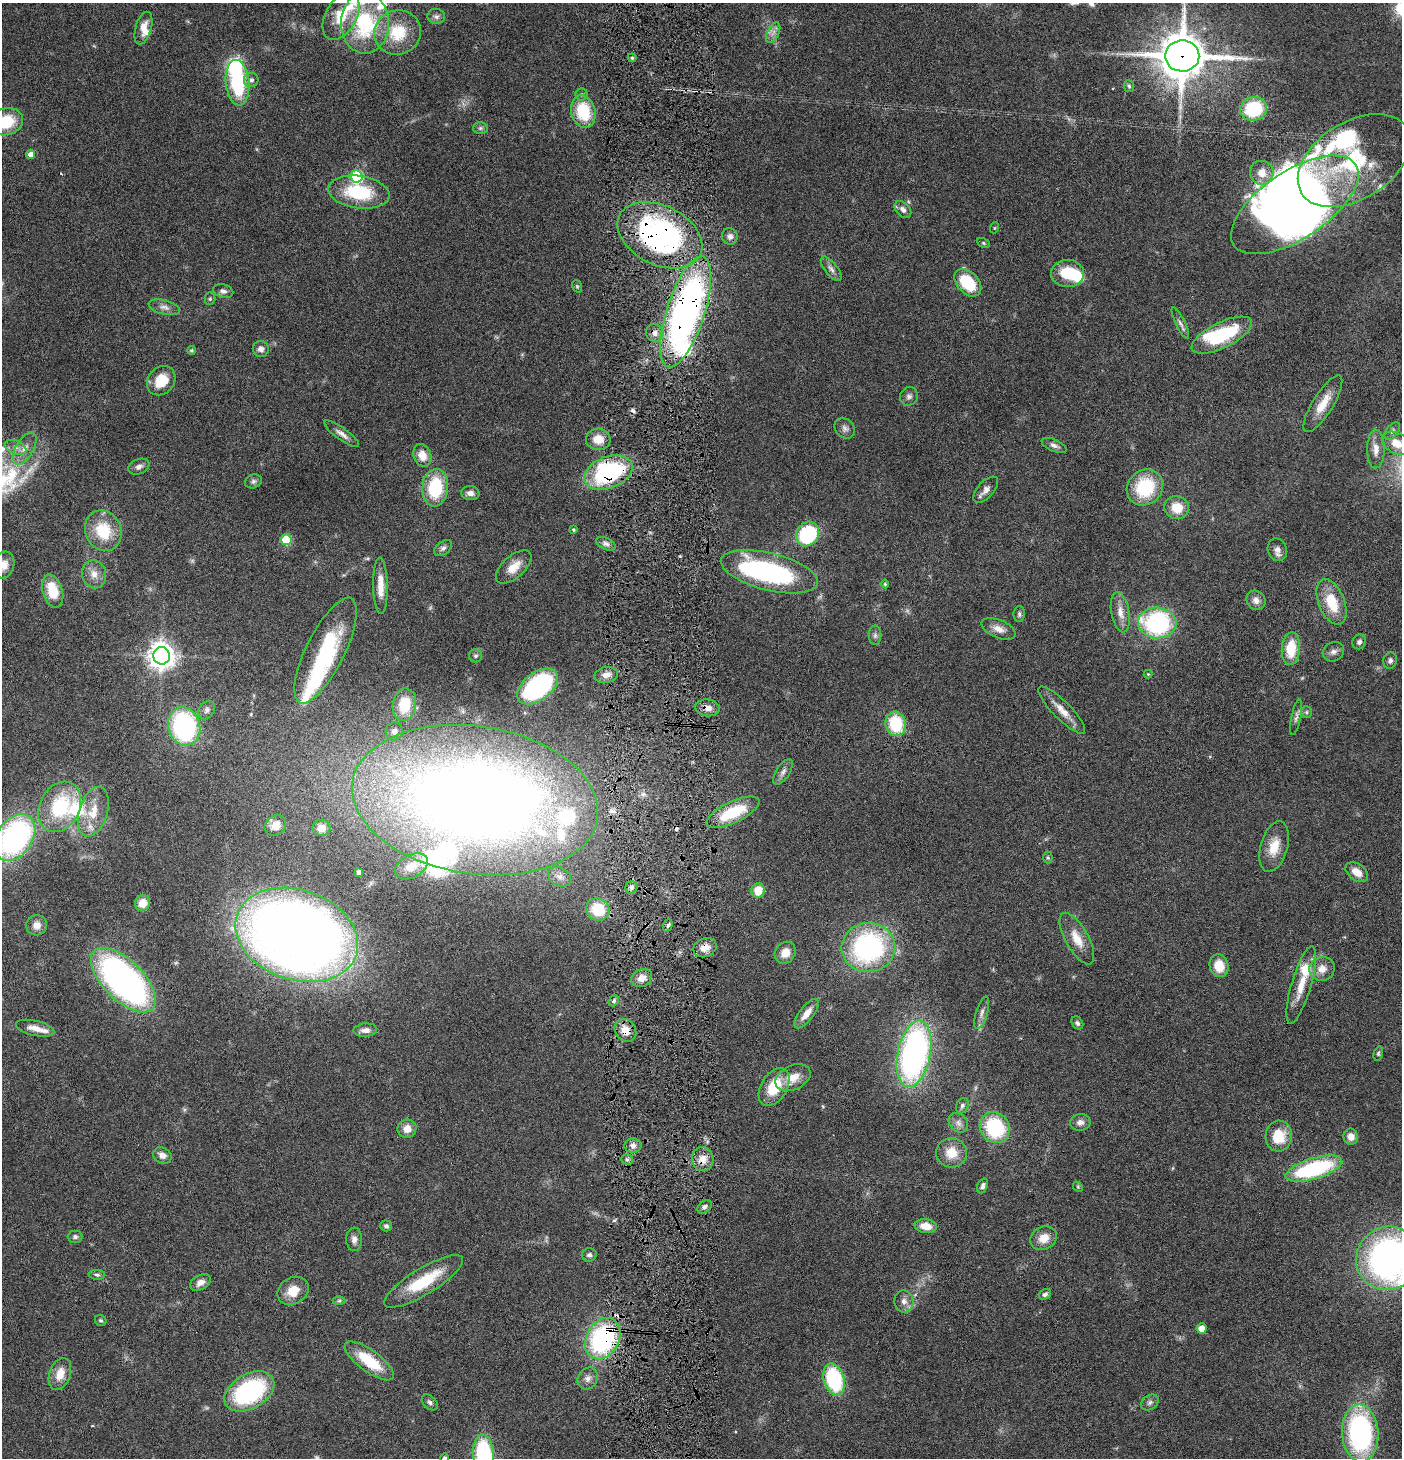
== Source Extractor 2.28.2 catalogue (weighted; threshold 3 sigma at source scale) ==
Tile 5 of 3 x 3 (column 2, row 2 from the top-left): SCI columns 1547-2946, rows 1458-2913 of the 4445 x 4372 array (HDU 1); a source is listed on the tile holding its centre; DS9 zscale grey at full resolution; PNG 1404 x 1460 px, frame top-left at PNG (2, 3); each listed source drawn as its Kron ellipse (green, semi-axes under 4 px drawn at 4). Shown black and unused: <1% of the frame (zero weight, under 4 of 8 exposures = <1% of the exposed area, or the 3 px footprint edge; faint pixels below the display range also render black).
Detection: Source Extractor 2.28.2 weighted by HDU 2 'WHT'; one run over the whole footprint, this tile lists its part. Background 0.0791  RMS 0.0044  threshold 0.0179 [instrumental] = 3 sigma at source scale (4.09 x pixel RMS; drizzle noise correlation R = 1.36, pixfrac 0.8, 0.05/0.05 arcsec/px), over >= 5 px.
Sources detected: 218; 4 too faint to see at this stretch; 9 inside a brighter object's white glare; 4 cosmic-ray / hot-pixel residue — neither listed nor drawn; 16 inside a brighter listed object's ellipse — not listed separately; the other 185 listed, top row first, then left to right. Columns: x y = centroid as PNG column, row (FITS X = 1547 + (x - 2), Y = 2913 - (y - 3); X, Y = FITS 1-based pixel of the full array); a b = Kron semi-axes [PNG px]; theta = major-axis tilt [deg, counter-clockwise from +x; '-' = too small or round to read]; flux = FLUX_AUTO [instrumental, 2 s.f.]
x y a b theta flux
341 16 26 15 61 14
436 16 9 7 -6 1.4
365 23 30 24 90 37
143 28 17 8 74 4.5
398 32 23 22 - 16
773 33 11 5 63 2.1
1182 56 17 15 -1 1500
632 58 4 4 - 0.62
251 80 7 7 - 1.7
238 83 23 12 -84 34
1129 86 6 5 - 0.7
582 94 6 6 - 0.79
1254 109 13 11 15 24
583 112 16 12 -75 18
6 122 18 13 15 15
480 128 7 6 - 0.98
31 154 4 4 - 2.8
1354 160 62 38 32 48
1262 173 12 11 - 5.1
357 176 6 6 - 36
359 192 31 16 -8 25
1295 205 73 34 34 300
903 209 10 6 -46 1.9
994 228 5 3 - 0.37
660 235 45 29 -26 110
730 236 8 7 - 1.9
983 243 6 4 -27 0.57
831 269 15 6 -52 2.1
1067 273 16 13 -2 14
968 283 16 10 -46 20
577 286 6 5 - 0.54
223 291 10 6 -15 1.6
210 299 6 5 - 0.7
164 307 16 7 -14 2.5
686 312 58 19 72 190
1180 323 17 4 -64 1.6
655 333 9 8 - 2.7
1222 335 33 13 26 29
261 349 8 8 - 1.8
191 350 4 4 - 0.8
161 381 16 13 49 9.3
909 396 9 9 - 1.7
1323 404 33 10 58 7.9
845 428 11 9 -43 1.9
1392 431 10 6 53 1.3
342 434 21 6 -36 2.5
598 439 12 10 -6 5.9
1397 443 16 10 -26 7.5
1054 445 13 6 -24 1.7
16 447 11 6 -23 2.3
25 448 18 8 59 4.2
1376 449 19 8 90 3.9
422 455 12 9 -68 5.5
139 467 11 7 23 1.7
608 472 25 15 21 51
253 481 9 6 19 1.2
1145 487 19 17 42 24
435 488 19 13 84 24
986 490 16 8 48 2.5
470 493 9 7 -2 2.1
1177 508 12 11 - 8.1
573 530 3 3 - 0.58
103 531 21 18 -65 15
808 534 13 11 57 36
286 540 5 5 - 19
606 544 10 5 -25 1.6
443 548 10 6 36 1.5
1277 550 11 9 -70 2.4
4 565 14 10 72 4
514 567 21 11 42 5.9
769 572 50 18 -14 78
94 574 14 12 -75 4.1
885 584 4 4 - 0.53
380 586 28 7 -89 6
53 591 17 10 -73 11
1256 600 10 9 - 2.4
1331 602 24 13 -68 14
1120 612 20 9 -80 4.5
1019 614 8 5 88 0.99
1157 623 19 15 -5 56
998 629 18 9 -22 3.7
875 635 10 6 90 1.2
1359 642 8 6 58 1.3
1291 649 16 9 85 12
325 651 58 19 63 38
1333 652 11 9 28 2.1
162 656 9 8 - 470
476 656 6 6 - 1
1390 661 8 6 76 1.3
1148 674 4 4 - 0.41
606 675 12 8 10 3.1
538 686 23 14 37 52
404 705 16 11 80 11
708 708 12 8 -7 2.9
207 710 10 7 58 1.5
1062 710 32 9 -45 5.6
1306 712 6 5 - 0.75
1296 717 18 4 79 1.6
896 724 12 10 -78 20
184 726 19 16 -75 60
394 731 9 8 - 1.9
783 772 14 6 57 1.9
475 800 124 74 -9 570
60 807 26 20 62 28
93 812 26 14 72 9
733 812 29 10 26 17
275 825 11 9 38 5
321 828 9 8 - 3.6
15 838 26 17 56 100
1274 847 26 13 74 8.3
1048 858 6 4 -88 0.58
411 866 18 11 29 5
359 872 4 4 - 1.4
1357 872 12 8 -37 5
560 877 12 9 -28 2.6
631 887 6 6 - 1.2
758 890 7 6 - 7.9
143 903 8 7 - 5.2
598 909 12 11 - 15
37 925 10 10 - 3.1
668 925 6 4 71 0.96
297 935 63 45 -19 530
1077 939 29 11 -61 7.2
868 947 27 24 6 76
705 948 12 9 21 4.5
785 953 11 9 53 4.7
1219 966 11 9 -77 8.1
1322 969 13 12 - 4.4
642 978 11 8 28 3.6
123 980 41 20 -45 150
1301 985 40 10 73 9.8
614 1001 6 5 - 0.88
982 1013 17 6 73 2
806 1014 17 7 52 4.8
1077 1023 7 5 -55 0.96
35 1028 20 7 -13 3.8
365 1030 12 6 4 2.6
625 1030 12 10 -53 5.4
1378 1053 7 4 74 0.7
914 1054 34 16 78 140
793 1078 18 12 24 6.3
774 1087 21 13 59 14
962 1106 8 6 64 1.1
1080 1122 10 8 10 2.2
958 1123 11 8 -48 2.2
995 1128 16 14 -48 31
407 1129 9 9 - 4
1279 1136 15 13 86 11
1351 1137 8 7 - 3.2
633 1146 8 7 - 1.8
952 1153 15 14 - 7.6
162 1155 10 7 -26 2.5
627 1159 6 5 - 0.9
703 1159 12 11 - 4.3
1314 1169 29 10 17 45
982 1186 8 5 68 1.1
1078 1187 5 4 - 0.47
704 1207 8 5 39 1.3
386 1226 6 5 - 1
926 1226 11 7 -6 6.1
75 1237 7 6 - 1.2
1044 1238 14 11 27 5.1
354 1239 11 8 -88 2.1
589 1255 7 6 - 1.2
1388 1258 32 31 - 170
97 1275 8 5 -2 0.88
423 1281 45 13 31 21
200 1282 11 7 29 2.8
293 1291 16 13 33 7.6
1045 1294 6 5 - 1
339 1301 6 4 1 0.69
904 1301 11 9 -85 2.9
101 1321 6 5 - 0.72
1202 1328 5 5 - 5.4
603 1339 22 16 61 66
369 1361 29 11 -36 17
60 1374 16 10 70 6.3
588 1378 11 9 55 2.5
834 1379 16 10 -74 40
249 1391 27 17 29 51
430 1402 9 6 -45 1.1
1150 1402 10 7 34 1.5
1360 1433 28 18 -87 82
484 1455 20 10 -86 46
445 1458 5 4 - 0.99
Overlapping masked pixels (flux is a lower limit): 11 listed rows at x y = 1182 56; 660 235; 686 312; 655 333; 608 472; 708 708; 475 800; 705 948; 625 1030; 703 1159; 603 1339
Isophote crosses this tile's border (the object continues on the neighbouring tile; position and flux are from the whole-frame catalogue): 8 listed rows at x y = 1182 56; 6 122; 1397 443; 4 565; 15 838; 1388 1258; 484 1455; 445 1458